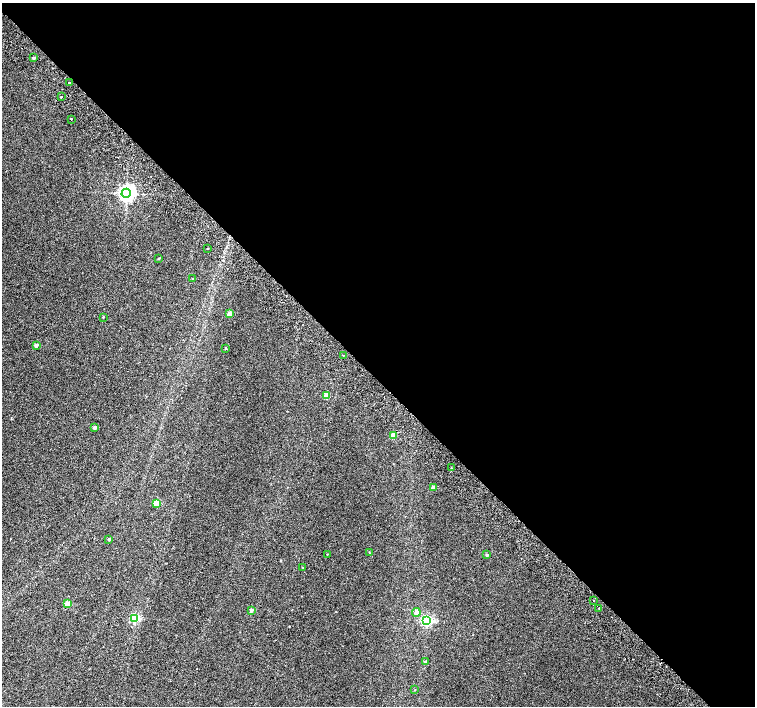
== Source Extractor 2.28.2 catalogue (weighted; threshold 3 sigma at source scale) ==
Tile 8 of 4 x 4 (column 4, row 2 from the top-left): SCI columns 4568-6073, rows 3080-4486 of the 6118 x 6093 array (HDU 1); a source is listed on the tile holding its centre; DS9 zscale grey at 2 x 2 block average (1 PNG px = mean of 2 x 2 image px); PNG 757 x 708 px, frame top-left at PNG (2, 3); each listed source drawn as its Kron ellipse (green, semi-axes under 4 px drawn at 4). Shown black and unused: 54% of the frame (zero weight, under 2 of 3 exposures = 3% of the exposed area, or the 3 px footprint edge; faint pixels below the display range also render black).
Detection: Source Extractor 2.28.2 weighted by HDU 2 'WHT'; one run over the whole footprint, this tile lists its part. Background 0.00991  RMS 0.0058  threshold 0.0261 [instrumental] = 3 sigma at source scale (4.5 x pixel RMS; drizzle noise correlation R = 1.50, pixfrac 1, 0.0396/0.0396 arcsec/px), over >= 5 px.
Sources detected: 35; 2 cosmic-ray / hot-pixel residue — neither listed nor drawn; the other 33 listed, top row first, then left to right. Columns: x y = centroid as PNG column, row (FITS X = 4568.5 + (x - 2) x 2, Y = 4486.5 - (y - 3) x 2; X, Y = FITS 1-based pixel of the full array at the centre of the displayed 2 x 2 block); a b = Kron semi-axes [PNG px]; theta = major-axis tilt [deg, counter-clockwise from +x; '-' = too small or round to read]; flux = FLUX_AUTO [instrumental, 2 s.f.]
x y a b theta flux
34 58 3 2 - 2
69 82 2 2 - 4.8
61 96 2 2 - 1.9
71 119 2 2 - 2
126 193 5 4 - 480
208 249 2 2 - 7.9
159 258 2 2 - 1.5
193 279 2 2 - 1
229 314 3 2 - 17
103 317 2 2 - 0.97
36 345 2 2 - 7.3
226 348 3 2 - 1.1
343 355 2 2 - 1.9
326 396 3 3 - 14
95 427 2 2 - 3.9
393 435 3 2 - 20
451 468 2 2 - 0.86
433 487 2 2 - 11
157 503 3 3 - 32
109 539 2 2 - 1.7
369 552 2 2 - 0.52
327 554 2 2 - 0.54
487 555 2 2 - 1.7
302 567 2 2 - 0.5
594 601 2 2 - 1.9
67 604 3 3 - 21
599 608 2 2 - 6.1
251 610 2 2 - 5.7
416 613 4 3 - 8.9
134 618 3 3 - 82
427 621 3 3 - 150
426 662 3 3 - 2.8
415 690 2 2 - 0.57
Diffuse or blended objects may show on this block-average render without a row.